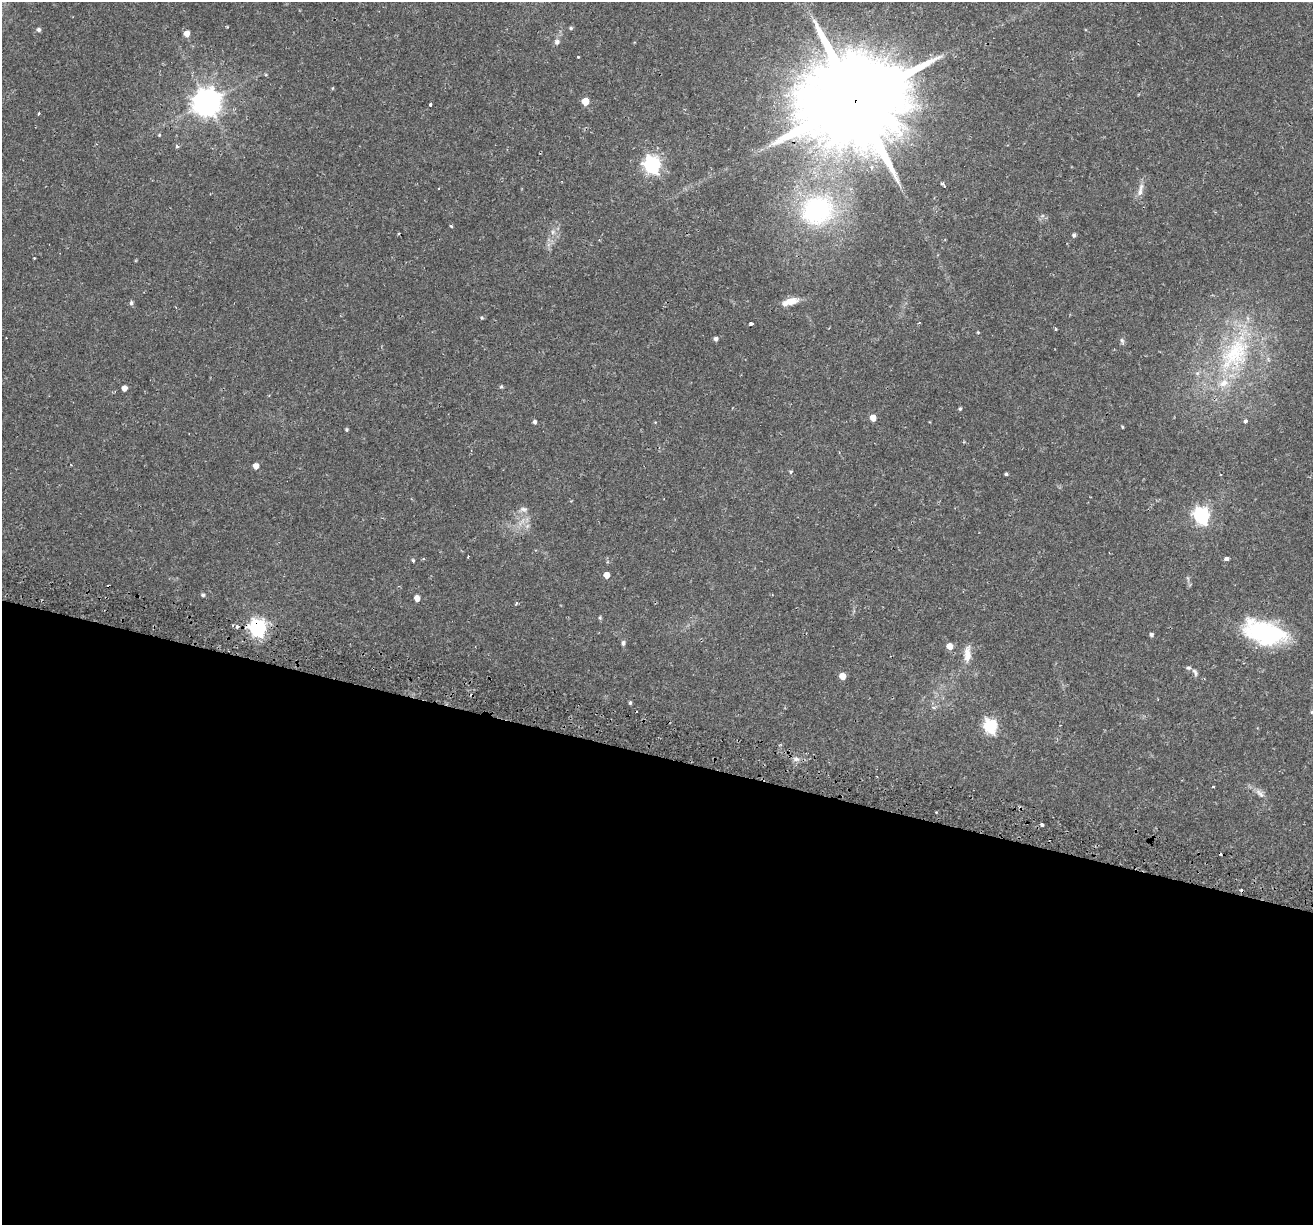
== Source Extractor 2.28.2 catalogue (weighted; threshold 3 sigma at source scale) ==
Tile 14 of 4 x 4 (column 2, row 4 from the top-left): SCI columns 1388-2698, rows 355-1577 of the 5386 x 5541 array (HDU 1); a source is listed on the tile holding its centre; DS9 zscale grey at full resolution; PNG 1315 x 1227 px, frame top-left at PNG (2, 2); no overlay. Shown black and unused: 38% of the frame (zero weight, under 2 of 3 exposures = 5% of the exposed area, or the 3 px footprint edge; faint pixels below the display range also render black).
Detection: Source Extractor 2.28.2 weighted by HDU 2 'WHT'; one run over the whole footprint, this tile lists its part. Background 0.0387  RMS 0.0035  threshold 0.0159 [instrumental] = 3 sigma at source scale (4.5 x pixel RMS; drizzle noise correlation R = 1.50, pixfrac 1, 0.0396/0.0396 arcsec/px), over >= 5 px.
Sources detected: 77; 7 cosmic-ray / hot-pixel residue — not listed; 3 inside a brighter listed object's ellipse — not listed separately; the other 67 listed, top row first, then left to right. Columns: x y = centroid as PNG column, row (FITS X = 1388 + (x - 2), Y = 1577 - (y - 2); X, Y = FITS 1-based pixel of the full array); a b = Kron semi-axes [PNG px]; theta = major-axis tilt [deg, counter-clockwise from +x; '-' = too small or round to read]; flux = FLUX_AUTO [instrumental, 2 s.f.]
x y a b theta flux
571 28 5 4 - 0.51
39 30 5 5 - 0.84
187 33 5 5 - 3
557 42 8 7 - 1.2
578 57 3 2 - 0.28
333 88 5 3 - 0.28
855 100 32 24 64 8700
585 101 5 5 - 7.1
206 102 9 9 - 460
430 104 3 3 - 1.6
39 113 3 2 - 0.42
159 135 4 4 - 0.34
177 147 4 4 - 0.69
652 164 7 6 - 110
945 186 4 3 - 0.37
1140 190 21 6 76 2.5
817 210 35 31 26 49
451 226 3 3 - 0.73
553 232 6 6 - 0.98
1074 235 5 4 - 0.7
34 258 2 2 - 0.31
791 301 19 9 7 3.9
131 303 6 5 - 0.65
482 318 5 4 - 0.4
751 323 4 3 - 1.7
1056 329 3 3 - 0.33
978 332 4 3 - 0.32
716 339 5 4 - 1.1
1122 341 9 5 -74 0.82
1235 354 60 37 53 46
501 387 6 4 1 0.47
124 388 5 4 - 2.3
960 409 4 3 - 0.52
873 418 5 5 - 3.3
1245 420 3 3 - 3.1
535 422 5 4 - 0.89
1122 427 3 2 - 0.32
346 429 4 4 - 0.49
256 466 5 5 - 2.6
791 472 5 4 - 0.49
1006 474 4 3 - 0.5
523 509 11 7 -5 1.4
1201 515 7 6 - 91
527 526 7 5 45 0.89
1226 559 4 4 - 1.9
413 560 5 4 - 0.44
606 575 5 4 - 3.4
203 595 5 4 - 0.64
417 598 5 4 - 3.1
516 603 3 3 - 0.54
600 618 5 4 - 0.45
237 626 5 5 - 0.98
257 628 7 6 - 110
1265 632 44 22 -16 38
1151 634 4 4 - 1
623 643 7 5 82 0.76
949 646 5 5 - 3.9
967 654 23 9 87 3.8
1195 672 12 5 -61 1.1
842 676 5 5 - 4.8
630 703 5 4 - 0.53
1312 712 5 4 - 0.4
990 726 7 6 - 56
796 759 8 6 1 1.3
1213 787 3 2 - 0.49
1260 793 17 6 -45 2
1042 825 3 3 - 1.6
Overlapping masked pixels (flux is a lower limit): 2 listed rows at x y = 855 100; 257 628
Isophote crosses this tile's border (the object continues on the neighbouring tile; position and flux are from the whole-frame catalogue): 1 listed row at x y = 1312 712